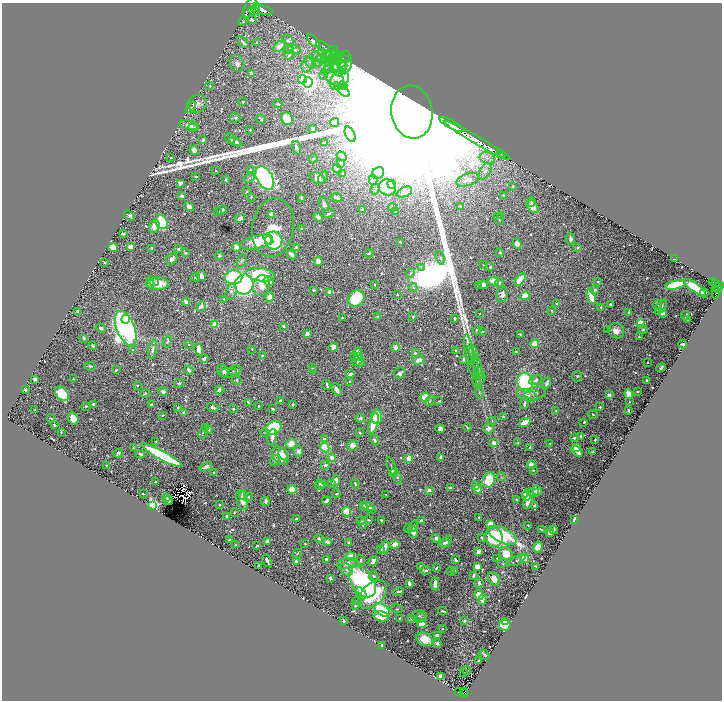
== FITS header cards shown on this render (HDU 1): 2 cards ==
NAXIS1  =                 1440
NAXIS2  =                 1396

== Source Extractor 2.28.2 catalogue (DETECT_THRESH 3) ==
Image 1440 x 1396 px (HDU 1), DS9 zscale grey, zoomed out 1/2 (1 PNG px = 2 x 2 image px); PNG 724 x 702 px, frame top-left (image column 1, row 1395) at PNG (2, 3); each listed source drawn as its Kron ellipse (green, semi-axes under 4 px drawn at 4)
Background 0.639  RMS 0.01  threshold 0.0304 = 3 sigma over >= 5 px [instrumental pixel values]
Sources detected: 804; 36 cannot appear on this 1/2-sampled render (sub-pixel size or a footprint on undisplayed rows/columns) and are neither listed nor drawn; of the other 768, the 500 brightest by FLUX_AUTO listed and drawn (268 fainter detections omitted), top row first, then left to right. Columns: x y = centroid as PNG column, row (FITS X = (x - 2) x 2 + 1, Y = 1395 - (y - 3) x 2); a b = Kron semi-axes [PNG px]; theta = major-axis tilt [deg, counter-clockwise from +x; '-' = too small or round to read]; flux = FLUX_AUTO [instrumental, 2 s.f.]
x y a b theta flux
256 7 5 3 - 3100
250 8 11 5 63 5300
263 10 10 4 -17 4800
254 11 5 2 - 1500
252 20 5 3 - 4.3
243 22 4 3 - 2
288 41 7 5 -46 6
314 41 8 4 -47 13
243 42 7 3 -43 7.3
257 42 3 2 - 1.9
279 46 7 4 39 19
323 46 7 2 -19 1.8
288 49 5 4 - 3.8
294 50 7 4 -19 6.3
331 52 7 3 39 2.5
332 54 8 4 11 5.2
289 55 5 4 - 4.2
317 56 6 3 -39 3.6
321 56 7 3 -89 5
339 56 4 3 - 2
326 57 6 3 64 4.9
330 57 6 3 -55 4.5
336 58 7 6 - 10
343 58 7 4 -16 3
320 60 8 4 47 7.4
310 62 7 4 -57 4.8
345 62 11 7 89 11
237 63 8 6 -79 8.7
335 64 9 5 -64 11
307 65 7 5 71 8.8
329 65 7 3 66 5.1
342 65 5 4 - 7.3
334 67 13 4 23 16
336 69 9 4 -55 9.4
251 73 3 3 - 12
324 76 4 3 - 2.6
334 78 11 7 -39 18
302 79 4 3 - 23
339 80 11 8 46 19
308 82 5 5 - 1200
210 86 3 3 - 2.1
342 86 5 4 - 4.6
342 90 10 4 -41 7.1
243 102 3 3 - 2.5
197 104 10 8 25 12
278 104 5 2 - 2.4
191 107 6 3 52 2.7
412 112 27 20 -80 860000
235 118 5 4 - 3.3
261 119 5 3 - 5.4
287 119 6 5 - 47
335 123 4 3 - 17
451 124 13 2 -30 4900
189 125 10 4 -12 13
193 128 4 3 - 5.1
313 129 3 3 - 3.8
250 130 2 2 - 2.1
350 134 8 4 -67 8
230 138 6 3 -56 3.5
203 140 3 3 - 3.9
478 140 38 3 -30 9000
236 142 7 4 -20 6.8
324 143 2 2 - 4.5
297 148 7 3 -72 6.8
194 150 5 4 - 13
501 154 2 1 - 80
503 155 2 1 - 19
342 156 5 4 - 4.1
171 158 2 2 - 2.3
487 158 8 6 -19 11
313 159 4 4 - 3.8
341 164 3 3 - 7.8
337 169 5 4 - 13
251 170 3 2 - 1.9
216 171 3 2 - 3.2
485 171 9 5 62 9.5
378 173 6 5 - 6.1
342 174 4 3 - 2.9
196 177 3 2 - 2.5
323 177 7 4 67 4.1
249 178 6 4 26 3.8
265 178 13 8 -59 870
317 178 7 5 -26 21
226 179 3 2 - 2.9
373 180 5 4 - 7
468 180 12 6 18 17
180 183 4 4 - 12
392 184 4 3 - 11
513 186 4 3 - 2.2
387 187 9 8 - 36
375 189 5 3 - 2.6
247 191 4 3 - 2.2
404 192 8 5 24 13
182 196 3 2 - 13
504 196 3 3 - 4.3
251 197 3 3 - 2
337 197 6 3 -23 13
301 198 3 2 - 3.2
531 202 5 3 - 3.5
324 204 7 4 -63 11
461 206 3 3 - 4.2
189 207 5 3 - 18
392 207 4 3 - 3.5
532 207 7 4 -48 20
222 210 5 3 - 6.4
362 210 3 3 - 3.8
218 212 3 3 - 1.8
395 212 3 3 - 2.6
329 213 6 3 21 3.4
272 214 3 3 - 30
129 215 6 3 -35 6.4
500 216 3 3 - 2.1
318 217 5 3 - 8.1
240 218 5 3 - 16
499 219 6 3 -55 2.3
162 222 7 5 -64 140
154 226 7 5 70 24
273 228 29 20 79 68
301 229 4 3 - 4
123 234 3 3 - 4.5
268 239 6 4 -54 130
570 239 5 4 - 6.3
274 240 9 8 - 300
256 242 16 6 11 100
400 242 3 2 - 2.5
517 244 5 4 - 15
131 246 4 3 - 13
113 247 5 4 - 34
236 247 4 3 - 32
297 247 4 3 - 4.5
152 248 3 2 - 2.4
578 248 3 3 - 3.9
179 249 3 3 - 2.8
500 252 2 2 - 8.3
185 253 3 2 - 4
369 253 5 3 - 2.7
292 254 5 3 - 11
219 255 4 3 - 3.8
440 258 7 4 -71 4.9
172 259 7 4 44 9.9
674 259 2 2 - 3.6
241 260 7 4 64 4.6
104 262 3 2 - 1.8
318 262 4 3 - 16
483 265 3 2 - 1.8
421 267 3 2 - 2
490 267 4 3 - 3.5
410 273 4 4 - 3.6
261 275 14 6 -9 180
201 276 5 3 - 20
195 277 4 3 - 2.2
233 277 9 7 0 190
520 279 7 4 53 45
153 281 6 4 -25 8.4
269 281 5 4 - 36
494 281 5 4 - 43
598 282 3 2 - 2
712 282 4 2 - 310
499 283 5 3 - 4.1
150 284 4 4 - 8.3
158 284 11 6 2 41
244 284 10 9 - 440
715 284 3 2 - 300
374 285 2 2 - 2.1
478 285 3 2 - 2.5
483 285 4 3 - 17
675 285 10 4 13 170
261 286 11 8 71 30
695 287 13 4 -35 120
718 287 6 2 26 950
413 288 4 3 - 2.2
314 290 4 3 - 2.8
595 290 4 3 - 5.3
719 290 3 2 - 390
231 291 8 5 70 5.8
330 292 3 3 - 29
704 293 4 4 - 22
716 293 6 3 73 240
502 294 8 5 76 11
397 295 3 2 - 2.3
525 296 5 3 - 57
591 296 8 4 -71 42
270 297 4 4 - 30
356 298 9 7 49 110
224 299 4 2 - 2.5
186 302 3 2 - 11
557 304 3 2 - 6.3
610 304 3 3 - 4
658 305 5 4 - 4
201 306 5 3 - 15
601 307 4 3 - 2.9
661 307 8 4 54 8.4
552 310 4 3 - 2.5
78 312 4 2 - 6.5
628 312 4 3 - 3.7
662 313 4 3 - 8.8
480 314 2 2 - 2.3
378 316 4 3 - 4
685 316 5 2 - 3.8
413 317 3 2 - 4.3
342 318 2 2 - 2
454 318 2 2 - 5.7
126 319 5 4 - 120
687 319 2 2 - 5
640 323 3 3 - 110
215 325 4 4 - 30
283 326 4 3 - 3.2
101 328 5 3 - 5.1
126 328 18 9 -68 1100
643 329 5 4 - 3.7
477 330 4 4 - 5.3
608 330 2 2 - 2.1
483 331 3 3 - 2
616 331 8 7 - 16
307 333 3 3 - 7.3
520 334 3 3 - 2
639 337 3 2 - 3.6
84 338 3 2 - 6.7
167 342 6 3 63 3.9
535 344 4 3 - 59
683 344 4 2 - 8.8
189 345 3 2 - 1.9
93 346 4 3 - 2.8
333 347 4 4 - 39
395 347 4 4 - 14
152 349 10 4 79 8.9
199 349 6 4 -77 11
252 349 3 2 - 1.9
132 350 4 4 - 2.7
469 350 15 3 -78 9.2
456 351 3 3 - 4.7
358 352 4 4 - 12
474 352 7 4 -75 5
516 352 3 2 - 2
415 353 3 3 - 4.3
262 355 3 3 - 4.1
355 357 3 2 - 22
359 357 3 3 - 5.6
204 359 4 3 - 6.3
464 359 3 2 - 5.1
357 360 7 4 35 8.5
419 360 6 4 15 12
360 362 4 3 - 9.9
472 362 16 5 -76 14
648 362 2 2 - 2.2
477 365 10 3 -70 5.6
90 366 6 4 -6 4.9
312 367 4 3 - 1.9
661 367 5 2 - 5.6
116 370 3 2 - 2.5
189 370 5 3 - 6.3
235 370 6 5 - 6.3
223 371 6 5 - 11
313 371 3 3 - 3.6
228 373 8 4 8 8.1
400 373 6 5 - 7.2
479 373 6 3 -75 3.2
350 374 4 3 - 10
577 376 5 5 - 3.4
35 379 3 3 - 19
73 379 3 2 - 2.2
481 379 7 2 72 2
237 380 5 4 - 3
536 380 7 4 25 6.7
646 380 2 2 - 1.9
349 381 3 3 - 2.1
477 381 6 4 -85 3.6
179 383 5 3 - 3.4
525 383 10 7 -73 260
547 383 5 2 - 5
137 385 3 3 - 2.2
327 385 5 2 - 3.5
337 389 7 3 -65 11
25 390 2 2 - 2.6
219 390 4 3 - 16
637 391 2 2 - 2.5
163 392 5 4 - 7.3
145 393 5 3 - 2.3
479 393 5 4 - 3
535 393 11 6 9 8.5
62 394 8 5 -49 97
629 394 5 4 - 38
527 395 10 5 -18 12
609 395 4 3 - 9.8
425 397 5 4 - 77
430 400 5 4 - 3.2
280 401 3 3 - 5.7
439 401 4 3 - 1.9
248 402 4 2 - 3.6
629 402 2 2 - 1.8
94 404 4 3 - 3.5
151 404 3 2 - 3.3
524 404 5 3 - 6.4
293 405 2 2 - 3.3
86 406 2 2 - 6.5
259 406 3 2 - 2.3
178 407 3 2 - 2.1
213 407 6 3 -14 7.6
600 407 3 2 - 2.6
233 409 2 2 - 4.3
272 409 2 2 - 3.4
35 410 3 2 - 3.2
628 410 3 2 - 2.9
556 411 3 2 - 3.8
184 412 4 3 - 7.4
593 414 5 3 - 2.6
163 415 2 2 - 2.8
376 417 7 5 83 110
503 417 4 2 - 3.1
51 418 4 2 - 2
73 418 6 5 - 29
360 418 4 3 - 4.6
492 421 4 3 - 2.2
525 422 6 3 24 31
584 422 2 2 - 4.9
373 423 11 4 73 60
54 425 2 2 - 2.2
467 427 4 2 - 2.5
206 428 4 3 - 1.8
274 428 8 6 34 170
488 428 6 5 - 15
440 429 5 3 - 14
208 430 3 3 - 5.4
61 432 3 2 - 2.2
265 432 4 3 - 2.5
359 432 3 2 - 2.5
203 433 6 2 65 2
581 436 3 3 - 7.3
272 437 8 4 82 9.7
574 438 3 2 - 9.8
324 439 3 2 - 7.8
595 439 4 2 - 3.2
375 440 5 3 - 4.3
156 442 3 2 - 3
494 443 4 3 - 14
518 443 3 2 - 2.6
550 443 2 2 - 2.8
291 444 6 5 - 27
353 445 5 5 - 12
133 447 3 3 - 1.9
529 447 2 2 - 3.1
576 447 3 3 - 45
325 448 5 4 - 100
298 451 5 4 - 9
577 451 7 3 -46 21
592 452 3 2 - 2.8
118 453 4 3 - 4.6
141 454 4 3 - 4.9
283 454 6 4 -64 7.6
162 455 23 4 -29 310
280 456 10 7 -53 31
332 458 4 4 - 11
409 458 3 3 - 37
441 458 4 2 - 11
275 460 5 4 - 4.2
106 465 2 2 - 1.9
325 465 4 3 - 5.1
531 465 4 3 - 24
391 466 9 2 -69 3
206 467 6 3 23 8.9
533 470 4 2 - 1.9
214 472 2 2 - 6.4
394 473 4 4 - 45
501 477 4 3 - 1.8
397 478 6 3 -76 2.9
489 480 8 6 65 73
335 481 5 3 - 18
156 482 2 2 - 5.6
331 483 3 2 - 2
321 484 5 3 - 7.1
355 484 4 2 - 3.4
475 485 4 3 - 7.9
320 486 4 3 - 1.9
450 487 3 3 - 2.6
292 489 4 4 - 50
478 489 4 4 - 32
429 490 2 2 - 18
537 491 5 4 - 15
533 493 6 3 3 5.7
143 494 2 2 - 2.4
336 494 4 2 - 2.9
386 494 2 2 - 2
243 495 4 3 - 16
526 495 5 3 - 44
167 497 2 2 - 18
248 497 5 4 - 3.5
516 499 3 3 - 4.1
242 500 10 5 -72 21
168 501 5 2 - 4.1
326 501 4 2 - 12
528 501 7 3 70 17
265 502 4 3 - 6.8
152 505 4 3 - 480
220 505 2 2 - 2.5
534 505 3 3 - 3.2
364 506 3 3 - 2.4
368 506 6 4 -22 12
371 509 3 3 - 3.8
234 512 3 2 - 2.5
346 512 5 4 - 47
227 516 3 2 - 9.9
479 517 2 2 - 1.9
296 519 4 3 - 6.5
574 519 4 2 - 12
361 520 4 3 - 1.8
368 520 3 2 - 2.3
381 520 2 2 - 3.2
422 521 4 3 - 8.3
363 523 5 3 - 4.8
490 525 4 3 - 56
528 525 3 2 - 2.7
413 526 5 3 - 6.7
408 528 4 3 - 2.8
541 529 3 1 - 2
554 530 4 2 - 6.2
413 532 6 5 - 11
550 533 4 3 - 11
502 535 16 7 -25 270
482 537 3 3 - 4.4
494 537 10 8 -70 150
319 538 4 3 - 5.4
436 538 4 4 - 7.1
229 540 3 2 - 2.3
268 541 3 2 - 10
447 541 6 3 49 8.7
328 542 4 3 - 8.4
349 543 3 3 - 6.5
444 543 5 3 - 7.5
305 544 3 2 - 2.4
395 544 5 4 - 24
235 545 2 2 - 2.3
257 546 3 2 - 2.1
385 547 7 3 72 20
538 547 5 4 - 43
381 549 4 3 - 2.3
478 551 4 3 - 12
297 554 5 2 - 2.3
506 554 7 6 - 37
350 556 5 4 - 30
497 558 3 2 - 1.8
525 558 5 3 - 73
326 559 3 3 - 8.6
361 560 5 3 - 3.5
456 560 4 2 - 4.8
517 560 9 4 29 4.6
267 561 6 2 -64 8.3
296 561 3 3 - 4.7
373 561 5 3 - 21
347 563 10 5 15 14
503 563 4 3 - 1.8
259 565 2 2 - 5
420 566 4 3 - 3.1
536 566 3 2 - 3.3
478 567 4 3 - 27
436 568 4 2 - 4.7
347 570 7 5 -47 7.2
425 570 5 3 - 3.9
455 570 3 3 - 1.8
451 571 4 2 - 5.2
373 576 5 4 - 6.5
474 576 4 3 - 5.1
330 578 3 2 - 5.3
494 579 7 5 -56 22
362 582 17 11 -54 320
409 583 4 3 - 7.9
479 583 5 3 - 7.9
435 584 6 3 89 27
399 591 5 2 - 4.7
361 593 6 4 -56 14
373 594 17 10 45 150
479 595 5 4 - 51
482 599 5 3 - 12
357 601 5 3 - 2.4
355 606 3 3 - 2.9
397 609 6 3 -15 3.1
382 610 9 5 -33 110
443 611 5 2 - 3
381 616 8 5 -12 60
419 616 7 5 15 5.5
400 618 3 2 - 2.3
412 618 4 3 - 8.9
421 618 6 3 34 2.9
344 621 3 2 - 4.8
465 621 3 3 - 5.6
506 621 3 3 - 8.7
422 624 4 4 - 52
505 625 5 5 - 85
442 629 3 2 - 2.8
437 635 4 3 - 9.5
425 639 8 6 -23 38
437 643 2 2 - 33
382 645 3 3 - 9.9
484 655 5 2 - 7.2
479 660 2 2 - 2.3
467 670 4 2 - 2.9
463 673 2 2 - 2.7
441 676 4 3 - 9.5
459 692 4 2 - 110
464 692 2 1 - 19
464 693 4 3 - 120
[268 fainter detections neither listed nor drawn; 36 sub-pixel or undisplayed-footprint detections neither listed nor drawn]